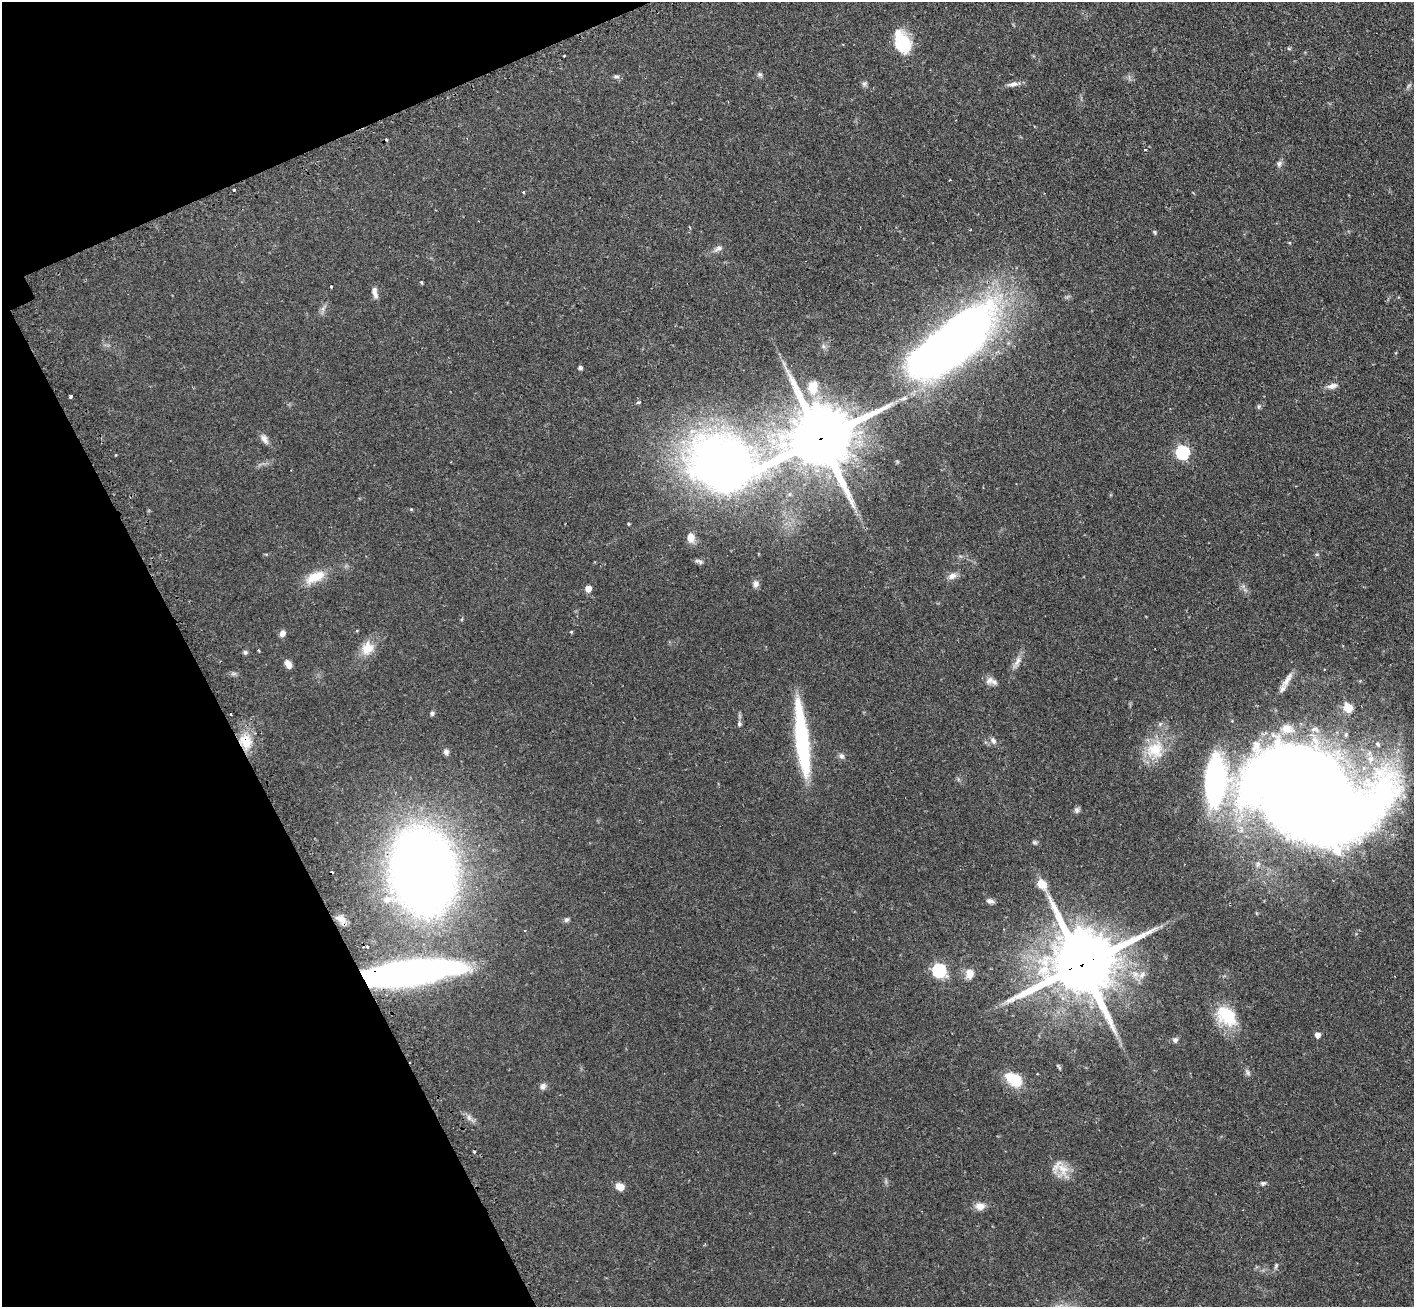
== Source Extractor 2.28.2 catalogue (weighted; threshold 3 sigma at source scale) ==
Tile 5 of 4 x 4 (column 1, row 2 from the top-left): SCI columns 43-1454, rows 2793-4097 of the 5734 x 5719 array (HDU 1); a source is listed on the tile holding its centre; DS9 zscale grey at full resolution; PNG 1416 x 1309 px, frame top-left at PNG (2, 2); no overlay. Shown black and unused: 20% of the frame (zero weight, under 2 of 3 exposures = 4% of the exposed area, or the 3 px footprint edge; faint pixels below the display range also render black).
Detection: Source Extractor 2.28.2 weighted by HDU 2 'WHT'; one run over the whole footprint, this tile lists its part. Background 0.12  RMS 0.0059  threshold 0.0263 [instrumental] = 3 sigma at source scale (4.5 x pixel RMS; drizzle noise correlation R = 1.50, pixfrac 1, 0.05/0.05 arcsec/px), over >= 5 px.
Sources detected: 92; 1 too faint to see at this stretch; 1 inside a brighter object's white glare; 5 cosmic-ray / hot-pixel residue — not listed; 6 inside a brighter listed object's ellipse — not listed separately; the other 79 listed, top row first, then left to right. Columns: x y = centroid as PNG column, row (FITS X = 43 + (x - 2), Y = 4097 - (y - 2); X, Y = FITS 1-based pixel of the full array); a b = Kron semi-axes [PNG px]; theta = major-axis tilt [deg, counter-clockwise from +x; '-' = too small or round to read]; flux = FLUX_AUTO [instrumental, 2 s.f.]
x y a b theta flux
902 42 26 16 -65 24
564 56 3 2 - 0.47
760 75 7 6 - 1.3
616 76 9 5 -6 1.3
864 84 7 6 - 1.3
1013 84 16 7 10 3
1145 149 4 4 - 0.9
1279 164 8 7 - 1.8
949 180 3 2 - 0.39
234 190 3 3 - 1.6
1155 232 6 5 - 0.8
718 248 12 7 36 2.4
422 282 4 4 - 0.67
331 286 3 3 - 0.93
375 294 11 7 -63 2.4
949 345 81 29 40 640
823 346 7 4 -72 1.1
580 367 5 4 - 1.5
1332 386 14 7 15 3.3
813 387 18 13 80 9.9
70 396 3 3 - 1.7
638 402 4 3 - 2
1259 406 8 5 82 1
264 439 13 7 -56 3
820 439 24 14 24 6500
1183 452 6 6 - 78
723 468 105 71 7 450
411 509 4 4 - 0.53
700 562 10 6 -21 1.5
952 576 12 8 23 3.3
315 577 27 12 23 12
756 584 9 8 - 2.3
588 588 5 5 - 6.4
571 632 4 4 - 0.53
282 633 8 6 64 2.6
367 648 19 15 64 9
245 652 6 5 - 1.2
1018 661 16 6 67 3.4
288 664 9 6 -60 4
989 680 12 8 44 2.8
1287 680 27 7 57 5.5
1348 708 5 5 - 24
432 713 6 5 - 1.2
739 724 7 5 66 1.4
802 739 75 12 -84 70
245 741 20 16 -66 13
993 741 9 7 -57 2.2
1378 744 7 6 - 1.7
1155 750 25 24 - 20
446 752 9 6 -69 1.9
841 756 8 7 - 1.8
1314 795 106 66 -23 1700
1077 810 8 7 - 1.5
1034 842 7 5 -16 1
423 871 50 36 -82 890
1042 884 11 8 -41 8.3
388 899 15 9 14 6.1
990 901 9 6 -18 2
340 919 14 7 -28 3.4
566 920 7 5 32 1.3
1082 964 25 17 25 6400
939 970 6 6 - 86
409 973 85 19 7 280
969 974 13 10 82 5.1
1142 975 12 9 51 4.3
1226 1016 28 19 -43 24
1317 1035 5 4 - 4.6
1175 1040 8 7 - 1.8
1059 1067 10 3 -54 0.76
1248 1072 10 6 -65 1.6
1014 1079 21 12 -33 17
543 1086 8 7 - 2.1
469 1118 10 6 -64 2.2
474 1152 3 3 - 0.83
1063 1169 26 13 -64 9.2
1263 1183 7 5 31 1.1
620 1187 8 6 -22 6.4
980 1206 11 9 -4 4.5
1276 1266 9 5 66 1.2
Overlapping masked pixels (flux is a lower limit): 5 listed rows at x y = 820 439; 723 468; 245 741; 1082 964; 409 973